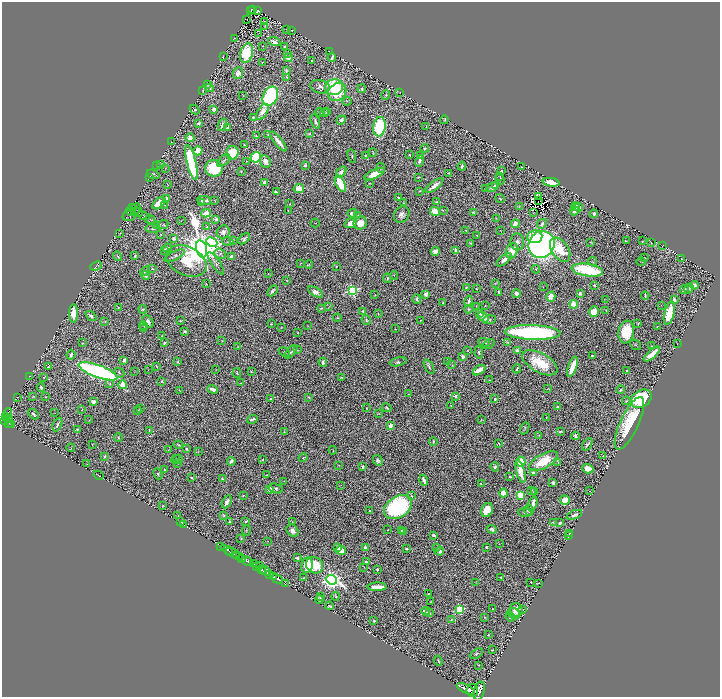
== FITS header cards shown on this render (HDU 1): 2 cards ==
NAXIS1  =                 1436
NAXIS2  =                 1389

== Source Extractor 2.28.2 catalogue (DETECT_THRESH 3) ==
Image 1436 x 1389 px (HDU 1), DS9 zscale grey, zoomed out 1/2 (1 PNG px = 2 x 2 image px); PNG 722 x 699 px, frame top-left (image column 1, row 1389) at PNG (2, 2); each listed source drawn as its Kron ellipse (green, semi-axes under 4 px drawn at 4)
Background 1.95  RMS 0.026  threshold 0.0765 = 3 sigma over >= 5 px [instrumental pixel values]
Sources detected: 695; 76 cannot appear on this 1/2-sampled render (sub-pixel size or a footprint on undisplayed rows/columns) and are neither listed nor drawn; of the other 619, the 500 brightest by FLUX_AUTO listed and drawn (119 fainter detections omitted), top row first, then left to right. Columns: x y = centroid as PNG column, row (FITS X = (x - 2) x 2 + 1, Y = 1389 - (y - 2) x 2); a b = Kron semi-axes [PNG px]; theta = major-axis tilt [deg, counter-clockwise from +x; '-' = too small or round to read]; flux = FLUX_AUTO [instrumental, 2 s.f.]
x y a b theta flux
252 9 3 2 - 63
257 10 4 2 - 150
250 11 2 1 - 9.4
246 19 2 1 - 2.4
264 21 3 2 - 2.5
265 26 3 2 - 2.1
286 30 3 1 - 2
292 30 3 2 - 3.1
258 33 3 2 - 2.2
234 38 2 2 - 2.4
274 42 6 4 -19 29
263 46 2 2 - 3.3
284 46 3 3 - 6.1
329 51 2 1 - 1.9
246 53 10 6 75 280
287 54 3 2 - 2.5
223 57 3 1 - 2.3
332 57 4 2 - 11
288 58 4 2 - 140
312 61 2 2 - 5
262 62 3 2 - 2
286 71 3 2 - 6.6
238 73 6 5 - 41
287 77 4 2 - 4.1
207 85 4 2 - 3.3
320 87 10 6 -12 23
334 87 9 8 - 320
210 88 4 4 - 10
362 89 4 3 - 7.3
202 91 4 2 - 2.4
337 92 9 8 - 200
400 92 2 1 - 2.1
243 95 3 2 - 2.3
386 95 4 3 - 4.5
270 96 10 7 65 740
347 101 4 3 - 6.7
194 109 5 3 - 12
214 109 3 3 - 26
262 112 9 5 59 50
320 112 5 3 - 6.3
326 112 3 2 - 2.1
325 113 4 2 - 2.6
253 117 3 2 - 3.6
341 120 5 3 - 20
444 120 4 3 - 3.9
315 121 7 3 -71 15
199 123 3 2 - 19
222 125 6 3 68 19
426 126 2 1 - 2.7
379 127 10 6 82 380
227 128 3 2 - 8.3
268 134 2 1 - 3.1
309 134 4 3 - 6.6
256 136 3 2 - 2.8
190 138 4 4 - 36
171 142 2 2 - 1.9
279 142 12 3 -51 48
244 144 3 2 - 4
425 148 4 3 - 6.4
198 151 5 3 - 110
373 152 4 2 - 3.3
232 153 7 6 - 150
365 155 2 2 - 6.3
410 155 2 2 - 3.9
421 155 4 3 - 11
352 156 7 3 -78 6.5
256 157 5 5 - 440
224 160 8 3 43 11
246 161 2 2 - 2.9
265 161 6 5 - 25
419 161 6 4 72 21
191 163 18 4 -76 770
160 164 4 3 - 11
305 165 3 3 - 13
156 166 4 1 - 2
462 166 4 2 - 7.1
522 166 3 1 - 2.6
166 168 3 2 - 2.4
214 168 9 8 - 290
381 168 5 4 - 7.9
241 171 4 3 - 4.8
501 171 2 2 - 19
341 172 6 3 53 31
449 173 3 2 - 2.5
153 174 7 4 -20 8.6
375 174 11 4 24 86
500 176 2 2 - 2.6
150 177 4 1 - 3
419 177 3 2 - 5.7
500 179 5 2 - 4.6
265 182 4 3 - 19
551 182 8 4 -9 70
370 183 3 2 - 4.2
167 184 4 2 - 2.6
340 184 9 4 -65 170
496 185 4 3 - 8.5
434 186 11 3 38 36
492 187 6 4 28 24
299 189 5 4 - 83
486 189 2 2 - 2.3
420 191 3 2 - 3.6
276 192 4 2 - 8.5
538 196 2 1 - 3.1
166 198 2 2 - 14
398 198 3 2 - 4.2
500 198 5 3 - 5.5
204 200 7 3 -11 24
215 201 3 1 - 2.9
538 201 2 1 - 3.5
201 202 3 2 - 4
437 202 2 2 - 7.8
159 203 7 4 40 71
403 203 2 2 - 4.7
290 204 2 1 - 2.2
165 205 4 3 - 3.5
519 207 4 2 - 4.3
575 207 4 3 - 35
578 207 4 3 - 54
132 208 3 2 - 2.4
136 209 6 2 64 4
443 210 3 2 - 2.7
130 211 4 3 - 18
288 211 2 1 - 3
435 211 5 4 - 62
575 211 5 3 - 27
138 212 5 2 - 3.8
473 212 2 2 - 5.5
206 213 5 3 - 58
352 213 5 3 - 23
533 213 3 1 - 2
594 213 4 4 - 13
129 215 7 5 31 6.3
358 215 3 2 - 3.3
402 215 9 7 54 25
144 216 6 3 -28 9.1
496 218 3 2 - 3.4
150 219 5 3 - 7.2
216 219 4 3 - 11
181 221 2 2 - 1.9
315 223 4 1 - 2.3
351 223 6 4 19 39
360 223 7 6 - 53
515 224 4 3 - 45
542 224 5 3 - 17
157 225 3 3 - 3.8
163 225 5 2 - 3.5
207 227 3 3 - 5.3
153 229 7 4 -7 9.2
466 230 2 2 - 6.9
500 230 2 1 - 2
223 232 7 6 - 25
120 233 4 1 - 2.5
160 234 3 2 - 2.6
477 235 2 2 - 10
535 237 7 6 - 100
174 239 4 4 - 11
244 239 7 4 43 14
233 240 3 2 - 3
626 241 3 2 - 3.7
643 241 3 2 - 2.4
212 242 6 4 -26 990
228 242 5 3 - 6.8
517 242 8 6 -86 27
591 242 3 2 - 2.8
470 243 2 2 - 3.9
651 243 2 1 - 2.2
542 244 14 13 - 2400
662 246 2 1 - 2
168 248 4 3 - 4.8
201 249 9 5 -74 23000
165 250 3 3 - 8.1
560 250 13 8 -56 220
435 251 4 3 - 35
456 251 4 3 - 32
512 251 8 5 69 120
220 254 6 5 - 14
118 256 5 2 - 3.6
135 256 3 2 - 9.4
175 256 11 3 25 15
231 256 4 3 - 17
644 258 2 2 - 3.5
682 259 3 1 - 2.5
504 260 9 4 39 31
186 261 21 14 -26 310
641 261 5 3 - 3.3
593 262 5 2 - 4.8
216 263 13 4 -56 19
300 263 3 2 - 2.1
309 265 4 3 - 5.4
96 266 6 3 24 5.9
336 266 2 2 - 3.8
153 269 3 3 - 5.4
536 269 4 3 - 6.2
587 270 16 6 -8 390
145 271 5 2 - 5.5
268 274 3 2 - 2.6
394 275 4 2 - 3.4
146 276 4 3 - 20
387 278 5 3 - 7.1
287 281 3 2 - 3.8
495 283 3 2 - 2.7
206 284 2 1 - 2.7
594 285 2 2 - 7.2
694 285 4 3 - 24
466 287 3 3 - 5.5
543 287 2 2 - 2.1
477 288 2 1 - 2.8
689 288 5 4 - 8.1
352 290 4 4 - 950
684 290 5 4 - 13
272 291 6 3 47 15
315 292 8 4 -28 28
499 292 3 2 - 5.6
426 294 4 4 - 23
516 294 4 3 - 20
580 294 4 3 - 12
375 295 2 2 - 2.5
645 296 4 2 - 7.3
551 297 5 4 - 52
417 299 5 3 - 9.1
605 299 4 2 - 2.5
674 299 3 3 - 15
469 301 6 3 77 15
443 303 2 2 - 3.1
574 304 4 4 - 97
485 305 2 2 - 2.5
661 305 3 2 - 2.2
476 306 3 2 - 2.1
118 307 3 3 - 5.9
329 307 4 1 - 2.1
321 308 3 2 - 6.1
143 309 4 2 - 6
469 309 4 3 - 7.8
606 310 2 2 - 3.4
363 311 2 2 - 8.7
594 312 5 4 - 100
73 313 9 4 90 94
669 313 12 5 76 200
378 314 4 2 - 4
479 314 3 3 - 9.5
91 316 6 3 -37 20
483 317 6 4 -52 61
337 318 4 2 - 5.3
366 320 5 4 - 9.4
421 320 2 2 - 3.3
489 320 6 3 8 9
180 321 4 3 - 5.5
105 322 3 2 - 3.6
148 322 7 4 -55 19
271 324 2 1 - 2.4
638 324 3 2 - 4.5
143 325 5 3 - 4.1
308 326 3 2 - 2.5
657 326 3 2 - 4.2
281 327 3 2 - 3
143 329 3 2 - 4.9
395 329 2 2 - 2.5
185 331 2 2 - 16
533 332 28 7 -2 1100
626 332 11 7 81 210
298 333 2 2 - 8.5
162 336 2 1 - 3
222 341 4 3 - 4.2
484 342 6 4 -18 12
508 342 4 3 - 5.9
83 343 2 2 - 3.2
165 343 3 2 - 7.9
489 344 6 2 37 4.6
677 344 2 1 - 2.5
635 345 6 4 -38 7.4
237 346 3 3 - 2.8
651 346 2 2 - 2.9
297 350 2 1 - 2.4
468 350 2 2 - 2.4
517 351 3 3 - 23
284 352 6 3 -26 3.7
291 352 8 3 46 7.8
479 353 6 3 -82 7.2
652 354 10 3 41 66
71 355 5 3 - 15
463 356 3 3 - 13
592 356 2 2 - 6.6
124 360 4 3 - 16
448 361 4 2 - 2.3
178 362 3 2 - 6.7
323 362 4 3 - 12
398 362 8 4 14 9.1
540 363 19 9 -29 170
452 365 3 2 - 3.1
156 366 4 3 - 4.8
48 367 3 3 - 6.1
429 367 8 3 -61 9.3
572 367 11 3 71 140
517 369 4 2 - 9.9
148 370 2 1 - 2.3
216 370 3 2 - 2.2
479 370 7 3 33 64
98 371 20 6 -20 1800
135 371 3 3 - 2.8
626 371 2 2 - 5.1
251 372 3 2 - 3.8
119 373 5 2 - 8.4
237 373 5 3 - 5.3
29 376 2 2 - 2.2
44 377 3 1 - 3.3
341 377 3 2 - 3.2
490 380 3 2 - 3.4
162 382 3 2 - 6.4
240 383 4 2 - 2.1
110 384 3 3 - 4.6
123 385 4 3 - 250
41 388 4 3 - 13
213 389 5 3 - 27
547 389 3 2 - 5.5
179 390 3 2 - 3.2
620 390 4 3 - 6.3
408 394 4 2 - 2.6
455 396 2 2 - 23
17 397 2 1 - 2
33 397 3 2 - 2.8
46 397 2 2 - 4.2
309 397 3 2 - 3.7
271 399 2 2 - 20
495 399 3 3 - 7.8
641 399 11 8 34 350
626 401 4 3 - 5
93 402 3 3 - 25
451 405 2 1 - 2.1
558 406 3 2 - 11
366 408 3 2 - 2.9
386 408 5 3 - 6.9
140 409 3 2 - 4.5
82 410 4 2 - 2.5
137 411 3 2 - 3.7
8 413 5 3 - 350
55 413 2 1 - 2
34 414 6 3 -43 13
379 414 3 2 - 2.4
5 417 4 2 - 640
546 417 2 1 - 3.2
9 419 2 1 - 230
252 419 5 2 - 12
89 420 3 2 - 2.1
482 420 3 2 - 2.9
5 421 5 2 - 1400
9 423 3 2 - 380
629 423 29 9 65 350
11 425 3 2 - 420
57 425 7 2 65 11
391 425 4 3 - 42
525 428 6 3 68 6.1
77 429 3 2 - 3.6
149 430 4 2 - 4.5
560 431 3 2 - 8.2
284 432 2 2 - 4
539 435 2 2 - 2.5
575 436 4 3 - 11
118 438 4 3 - 4.9
433 441 4 2 - 6.8
498 443 3 2 - 3.8
92 444 3 2 - 2.4
587 444 7 3 54 14
178 445 5 2 - 7
71 448 4 1 - 2.2
186 449 4 3 - 6.7
168 450 2 2 - 2.2
333 450 4 2 - 3
198 452 4 1 - 2.1
104 456 3 2 - 6.9
603 456 2 1 - 2.5
303 458 4 3 - 4.6
176 459 4 3 - 4.5
178 459 5 3 - 5.2
263 460 2 2 - 5.5
378 460 6 4 -59 17
231 461 4 3 - 16
543 461 16 7 28 170
521 462 5 4 - 140
558 462 4 2 - 4
87 464 2 2 - 2.6
177 464 3 3 - 3.7
339 465 2 2 - 1.9
363 467 4 3 - 13
495 467 5 3 - 11
588 469 6 4 -21 84
164 470 2 2 - 3.7
520 471 12 4 -74 98
533 473 2 2 - 14
158 474 6 3 -64 6.4
99 475 5 1 - 3.4
267 475 4 2 - 3.6
510 477 2 2 - 12
192 478 2 2 - 6.9
223 479 4 2 - 7.3
424 480 5 3 - 29
284 481 4 2 - 3.2
553 483 3 3 - 17
481 484 4 2 - 5.6
340 485 4 2 - 2.7
276 488 7 4 -18 13
270 490 3 3 - 31
531 490 4 2 - 4.5
534 491 3 2 - 4.2
589 491 4 2 - 1.9
503 493 4 4 - 70
243 495 2 2 - 4.3
520 495 4 3 - 360
412 496 4 3 - 5.6
565 500 5 4 - 110
227 502 7 3 61 27
533 504 7 3 74 46
163 506 3 3 - 4.2
398 507 15 10 33 850
487 510 7 5 64 88
529 510 5 4 - 29
370 511 2 2 - 5.4
525 513 6 3 -3 10
574 515 8 4 20 21
178 516 2 1 - 2
224 516 3 3 - 4.7
246 521 2 2 - 6
181 522 3 3 - 11
230 522 2 2 - 7.3
292 522 3 3 - 3.3
553 522 2 2 - 7
560 523 3 2 - 14
184 525 2 1 - 2.2
492 529 5 4 - 18
387 530 2 2 - 2.4
246 531 5 2 - 3.5
292 531 7 5 -50 32
401 531 4 3 - 4.1
403 531 3 2 - 3.9
570 533 3 3 - 3.5
433 535 3 2 - 16
568 535 2 1 - 2.4
241 538 2 2 - 3.2
268 541 2 2 - 2.1
499 544 2 2 - 2
220 546 3 1 - 72
486 547 2 2 - 12
338 548 3 3 - 19
365 548 3 3 - 18
436 548 3 2 - 2.8
406 549 3 2 - 6.9
341 550 5 4 - 70
229 551 2 1 - 420
439 551 4 3 - 28
233 553 14 2 -30 810
236 555 2 1 - 350
239 557 3 2 - 1200
242 558 2 2 - 1200
297 558 3 2 - 10
247 561 6 2 -33 5800
366 562 3 2 - 8.4
253 564 4 4 - 2500
259 565 2 1 - 290
307 565 8 6 80 95
315 565 9 7 -32 170
256 567 4 2 - 860
364 568 2 1 - 1.9
261 570 3 2 - 1700
377 570 3 2 - 10
265 571 5 3 - 1100
270 575 3 2 - 1400
273 576 3 2 - 720
501 577 2 2 - 7.6
304 578 3 3 - 7.1
277 579 6 3 -29 3100
331 580 5 4 - 3600
476 582 3 1 - 2.1
531 582 2 2 - 4.6
539 583 3 1 - 3.1
285 584 2 1 - 83
377 587 9 3 0 67
428 594 2 2 - 3.7
320 596 3 2 - 7.7
336 596 4 2 - 4
319 600 4 3 - 6.9
430 601 2 1 - 2.2
330 606 4 2 - 9.2
459 609 3 3 - 480
492 609 2 2 - 5
523 609 3 2 - 2.6
516 610 7 6 - 55
425 611 4 3 - 25
430 613 3 3 - 5.2
514 614 6 5 - 13
510 616 5 3 - 13
485 617 2 2 - 4.4
451 620 4 3 - 5.7
374 621 3 2 - 11
488 635 2 2 - 3
492 650 3 2 - 2.8
476 654 7 3 28 7.7
438 661 5 2 - 5.9
478 665 3 2 - 2.9
466 689 10 3 -25 7200
472 690 6 6 - 7900
479 691 9 5 73 8300
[119 fainter detections neither listed nor drawn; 76 sub-pixel or undisplayed-footprint detections neither listed nor drawn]